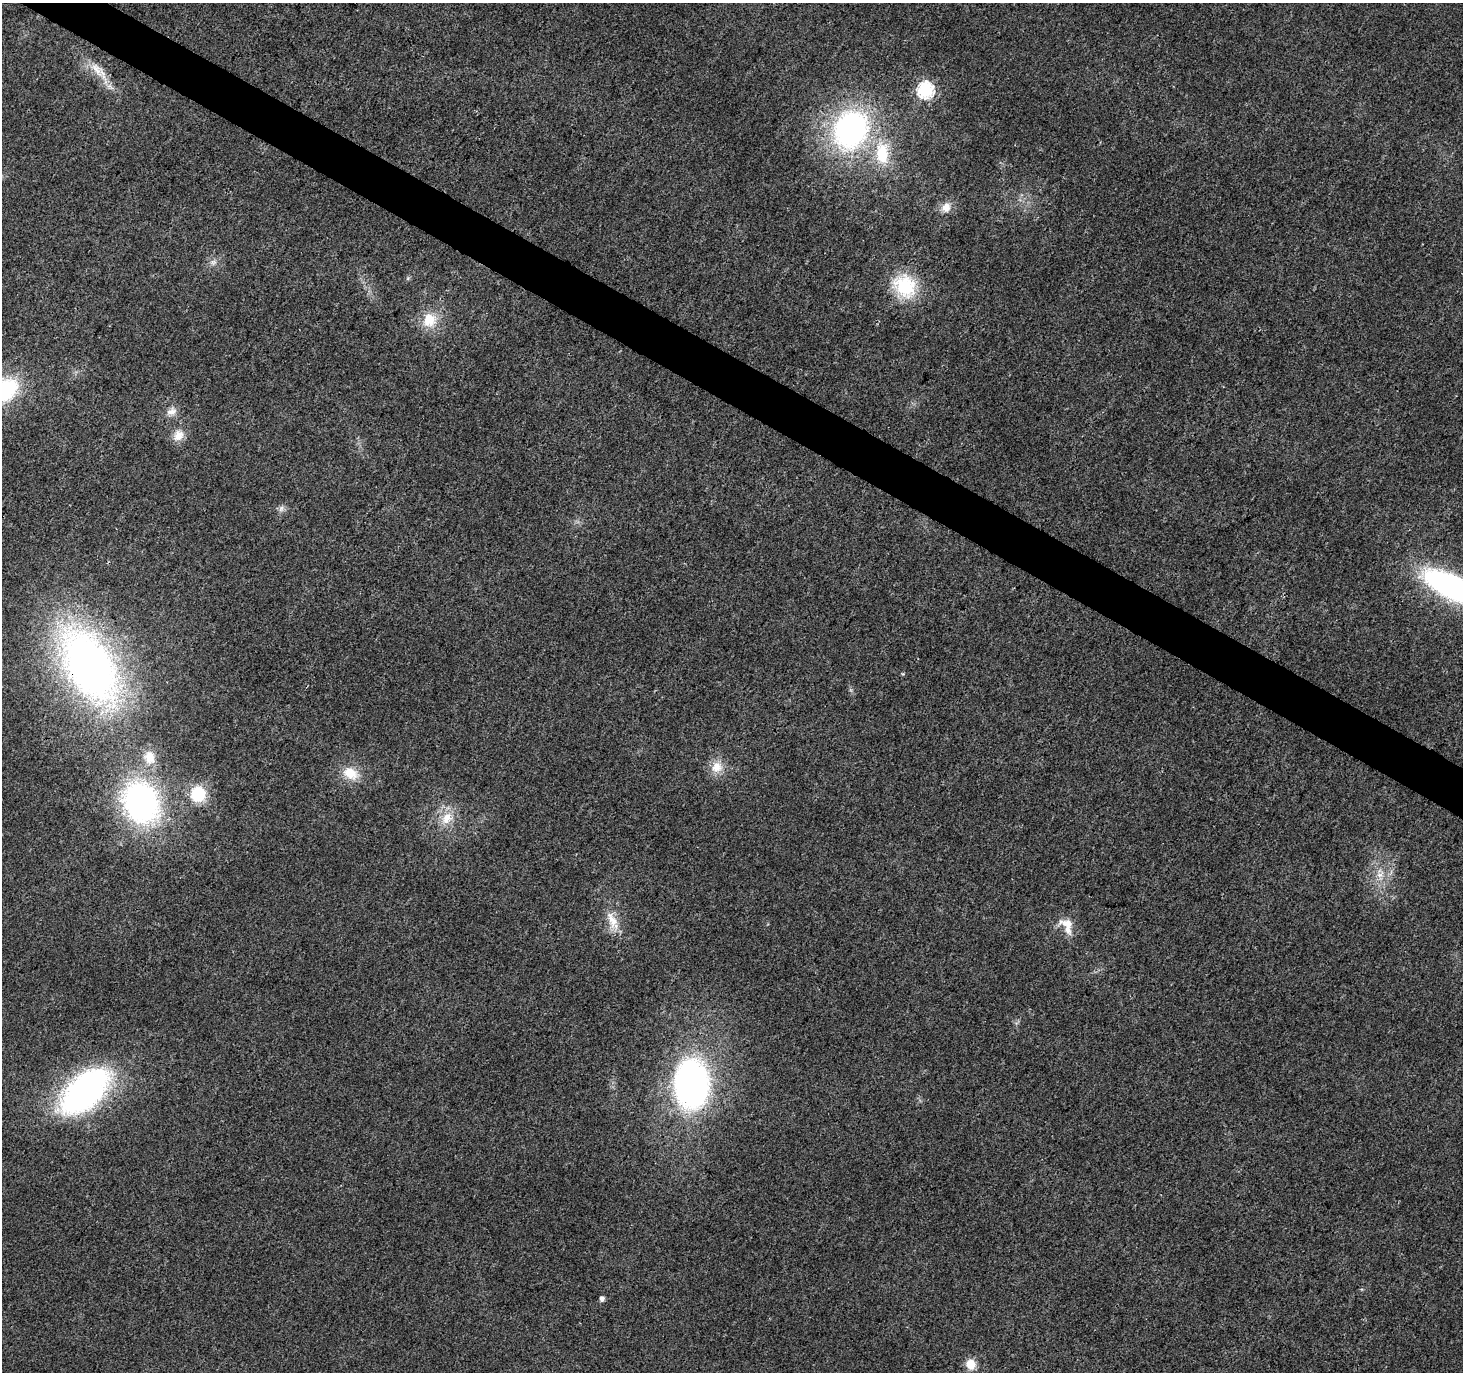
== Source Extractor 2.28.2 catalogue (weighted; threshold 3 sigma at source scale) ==
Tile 11 of 4 x 4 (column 3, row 3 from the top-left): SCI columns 2925-4385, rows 1563-2932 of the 5854 x 5930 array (HDU 1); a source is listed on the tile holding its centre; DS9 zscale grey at full resolution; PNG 1465 x 1374 px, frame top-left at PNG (2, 3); no overlay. Shown black and unused: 3% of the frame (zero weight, under 3 of 4 exposures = <1% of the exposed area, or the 3 px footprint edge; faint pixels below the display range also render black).
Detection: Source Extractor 2.28.2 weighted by HDU 2 'WHT'; one run over the whole footprint, this tile lists its part. Background 0.00409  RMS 0.0024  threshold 0.0107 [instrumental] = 3 sigma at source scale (4.5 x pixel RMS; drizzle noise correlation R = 1.50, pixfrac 1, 0.0396/0.0396 arcsec/px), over >= 5 px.
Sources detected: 27; all 27 listed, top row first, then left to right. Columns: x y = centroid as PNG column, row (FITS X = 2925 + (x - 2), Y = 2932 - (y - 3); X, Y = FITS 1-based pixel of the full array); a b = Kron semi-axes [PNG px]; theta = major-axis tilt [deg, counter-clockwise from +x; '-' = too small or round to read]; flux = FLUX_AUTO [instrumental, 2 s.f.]
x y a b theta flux
96 69 47 11 -50 5.5
925 90 7 7 - 56
851 129 35 29 65 62
882 153 33 18 -85 11
946 207 13 10 58 2.4
213 262 9 7 34 1
905 286 28 24 -46 14
429 320 20 19 - 5.9
4 390 29 19 33 23
171 412 14 10 28 1.9
178 435 16 13 57 2.9
281 509 9 6 74 0.85
1453 587 46 17 -27 82
89 665 75 42 -61 130
149 757 18 14 -74 4.1
717 767 15 14 - 3.6
351 773 22 16 -29 5
198 794 16 16 - 9.3
141 803 45 37 -64 61
447 818 20 14 51 4.6
1380 875 9 7 1 1.4
612 920 28 13 -68 4.6
1066 925 25 15 -58 4.1
691 1084 40 28 -90 87
84 1091 53 29 42 72
602 1299 5 5 - 0.96
971 1364 12 11 - 3
Overlapping masked pixels (flux is a lower limit): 1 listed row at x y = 89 665
Isophote crosses this tile's border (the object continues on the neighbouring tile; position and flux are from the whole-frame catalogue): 2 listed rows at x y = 4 390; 1453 587